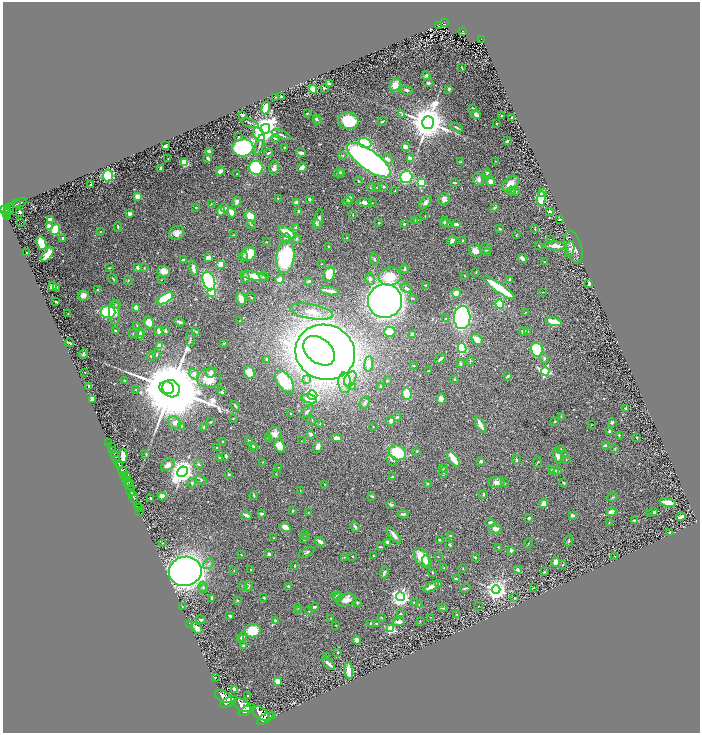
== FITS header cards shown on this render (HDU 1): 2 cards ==
NAXIS1  =                 1395
NAXIS2  =                 1461

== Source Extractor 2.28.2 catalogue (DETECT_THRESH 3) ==
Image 1395 x 1461 px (HDU 1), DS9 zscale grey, zoomed out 1/2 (1 PNG px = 2 x 2 image px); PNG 702 x 735 px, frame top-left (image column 2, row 1461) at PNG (3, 2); each listed source drawn as its Kron ellipse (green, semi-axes under 4 px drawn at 4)
Background 1.7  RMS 0.03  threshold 0.0902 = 3 sigma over >= 5 px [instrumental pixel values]
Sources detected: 566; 29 cannot appear on this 1/2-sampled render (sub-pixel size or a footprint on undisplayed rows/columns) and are neither listed nor drawn; of the other 537, the 500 brightest by FLUX_AUTO listed and drawn (37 fainter detections omitted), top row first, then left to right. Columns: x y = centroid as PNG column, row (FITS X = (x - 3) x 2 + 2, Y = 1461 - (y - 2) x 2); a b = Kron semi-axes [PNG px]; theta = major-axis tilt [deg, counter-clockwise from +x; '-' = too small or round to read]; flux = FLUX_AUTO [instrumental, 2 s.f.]
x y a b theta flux
444 23 3 2 - 180
439 26 2 1 - 3
463 31 4 2 - 160
481 40 4 2 - 120
462 68 3 1 - 3.9
426 75 4 4 - 8.9
428 83 5 4 - 11
329 84 4 2 - 9.2
395 85 6 5 - 67
324 88 2 2 - 13
313 89 4 4 - 160
449 89 3 3 - 19
406 90 7 4 -7 19
281 96 2 2 - 5.7
275 97 3 1 - 2.6
265 108 6 4 81 120
473 108 3 2 - 8.7
307 113 2 2 - 4.5
476 114 5 3 - 29
242 115 4 2 - 13
402 115 4 3 - 5.9
501 115 2 2 - 3.7
512 117 3 2 - 7.4
316 119 4 3 - 14
318 121 3 2 - 7.7
348 121 10 8 -16 210
382 121 5 2 - 6
428 122 6 6 - 20000
250 123 9 3 -20 10
496 124 2 2 - 3.9
457 128 6 2 -29 11
265 129 5 4 - 8900
259 134 7 5 -57 140
281 135 10 2 -21 13
239 137 3 2 - 4.1
275 138 4 3 - 9.8
507 141 2 2 - 9.6
365 143 6 5 - 220
259 145 11 3 73 15
165 146 4 2 - 15
284 147 2 2 - 4.6
406 147 4 3 - 32
243 148 10 8 8 880
209 151 4 3 - 18
268 153 4 2 - 10
301 153 5 3 - 20
343 156 3 3 - 5
208 158 3 2 - 14
410 158 3 2 - 22
168 159 2 1 - 2.3
387 159 6 3 -42 28
369 160 26 9 -36 3200
495 161 2 1 - 2.9
460 162 4 2 - 3.7
184 163 4 3 - 190
256 168 7 7 - 380
274 168 7 4 79 22
302 168 5 3 - 18
160 169 4 2 - 9.3
220 171 4 2 - 29
341 172 4 2 - 6.4
487 172 3 3 - 8.3
339 173 5 4 - 10
237 174 2 2 - 3.2
486 174 3 2 - 3.8
108 175 6 5 - 270
406 177 6 6 - 440
478 179 7 5 -74 22
358 181 4 2 - 4.2
454 182 4 2 - 6.9
491 182 5 4 - 40
421 183 4 4 - 240
510 184 9 6 44 69
91 185 2 2 - 5.7
371 187 5 4 - 8
376 187 3 2 - 2.9
383 187 3 2 - 6.9
395 191 3 2 - 5.8
511 191 4 4 - 17
515 191 4 3 - 13
542 193 3 3 - 20
137 196 4 4 - 46
541 198 7 4 89 280
278 199 4 2 - 3.3
309 199 3 3 - 7.7
349 199 5 4 - 22
444 199 6 5 - 31
237 201 5 4 - 20
347 202 4 3 - 6.1
364 202 7 4 -5 21
425 202 7 4 46 24
20 203 7 2 27 8.1
296 203 4 3 - 23
372 203 2 1 - 2.4
16 204 2 1 - 20
211 204 3 2 - 3.4
196 207 3 3 - 5.7
495 207 4 3 - 11
225 208 4 3 - 12
5 209 3 2 - 850
9 209 6 3 71 1000
8 210 2 2 - 420
221 211 5 3 - 67
299 211 4 3 - 11
550 211 3 2 - 17
20 212 2 2 - 15
231 212 5 4 - 61
7 213 4 2 - 600
130 214 4 3 - 16
353 215 2 2 - 2.6
7 216 4 2 - 430
250 216 6 4 -38 120
425 216 2 1 - 2.7
51 219 4 3 - 33
319 219 10 4 83 20
560 219 3 2 - 9.9
415 220 3 2 - 7.1
417 220 3 2 - 3.9
444 222 5 3 - 9.4
21 223 2 1 - 51
379 223 2 2 - 7.7
316 224 4 3 - 26
404 224 2 2 - 7.9
446 224 6 3 -5 9.9
456 224 4 3 - 25
251 225 5 2 - 5.1
49 226 4 3 - 56
118 227 5 2 - 7.1
296 228 3 2 - 7.3
500 229 4 2 - 5.1
535 229 4 2 - 5.4
55 230 5 4 - 220
100 232 4 3 - 4.4
287 232 9 4 -35 120
177 233 8 6 37 37
233 235 3 2 - 2.8
516 235 3 3 - 3.2
63 238 4 3 - 9.3
285 238 5 3 - 7.9
347 238 3 2 - 3.7
297 239 4 3 - 7.1
551 240 3 2 - 3.9
452 241 5 3 - 20
463 241 3 3 - 6.4
267 242 2 2 - 3.3
41 243 7 4 -67 190
539 245 3 2 - 5.4
329 246 3 2 - 4.2
555 246 11 4 -4 70
573 247 17 8 -72 52
485 249 6 5 - 16
570 249 8 4 81 18
475 251 6 6 - 40
488 252 4 3 - 4.6
27 253 3 3 - 7.4
249 254 7 6 - 99
47 255 9 3 53 120
243 256 5 4 - 9.9
285 257 16 9 83 620
208 258 4 3 - 33
522 258 4 3 - 33
183 259 4 3 - 6.4
374 259 6 3 -68 10
544 262 2 1 - 3.8
221 264 3 2 - 170
321 264 2 2 - 3.7
138 267 3 2 - 19
109 268 3 2 - 3.7
144 268 3 2 - 3.7
193 268 8 3 -79 30
405 269 4 3 - 9.1
163 271 6 5 - 40
476 272 4 2 - 4.2
329 275 8 5 66 86
254 276 14 4 -14 100
263 276 5 4 - 8.4
464 276 3 2 - 5
390 277 11 9 6 190
245 278 5 4 - 14
113 279 5 2 - 5.3
280 279 4 3 - 56
370 279 6 4 -74 20
509 279 4 3 - 6.9
128 280 4 3 - 6
161 280 3 2 - 2.5
209 281 9 6 -71 850
309 281 3 2 - 8.2
589 283 3 2 - 9.5
426 285 4 3 - 4.6
52 286 4 4 - 45
57 287 3 2 - 7
406 288 6 4 -25 18
499 288 20 3 -35 350
98 290 3 2 - 6.8
330 291 10 2 -9 38
543 292 3 2 - 2.3
212 293 3 3 - 220
456 293 5 4 - 45
83 295 5 5 - 25
251 297 5 2 - 4
165 298 9 4 33 260
412 298 4 2 - 6.3
241 299 7 4 -81 47
385 301 17 16 - 3500
56 302 3 2 - 8.6
116 304 5 3 - 7.5
500 304 5 3 - 200
136 307 3 3 - 38
108 312 7 6 - 280
114 312 12 5 -88 47
312 312 22 7 -10 83
525 312 2 2 - 3.5
68 314 2 1 - 3.7
462 317 11 8 87 1300
446 319 3 2 - 6.1
239 321 3 2 - 4.2
149 322 6 4 -65 65
180 322 5 2 - 18
553 322 8 4 -13 90
137 325 3 2 - 3
115 331 2 2 - 6.8
159 331 4 2 - 40
165 331 3 3 - 14
523 331 4 3 - 15
528 331 4 2 - 4.4
140 332 4 3 - 12
196 332 3 2 - 8.7
390 332 6 5 - 110
133 333 3 2 - 2.7
413 334 4 3 - 16
140 335 4 4 - 18
190 338 8 3 -87 9.2
477 339 6 4 -46 56
69 343 5 1 - 6.8
224 343 3 2 - 4.3
160 346 4 3 - 72
462 348 5 4 - 410
537 350 7 6 - 330
319 351 18 12 -39 4200
325 352 30 27 -20 8700
83 354 5 3 - 6.4
157 354 4 3 - 8.7
151 356 5 4 - 10
544 358 5 4 - 12
267 359 2 2 - 14
440 359 6 2 40 12
470 361 5 2 - 4.8
369 364 8 4 84 49
460 364 4 3 - 16
413 366 3 2 - 4.5
429 371 3 2 - 6.7
545 371 4 3 - 660
85 372 2 2 - 4.6
211 372 6 5 - 17
249 372 6 5 - 71
194 374 6 4 -55 31
508 376 4 2 - 6.9
209 378 12 9 3 110
350 379 8 5 60 30
455 379 3 2 - 4.7
306 380 4 3 - 13
125 381 3 2 - 5.4
387 381 4 2 - 4.1
285 382 13 7 -54 190
345 383 10 6 -86 57
89 386 3 2 - 8.6
352 386 4 3 - 5.5
381 387 4 3 - 10
167 388 7 6 - 10000
171 389 9 8 - 92000
136 390 3 2 - 2.8
222 392 4 3 - 38
407 394 6 4 -81 120
312 395 5 4 - 430
92 399 3 3 - 37
309 399 8 3 -13 52
441 399 5 4 - 39
365 403 6 4 68 13
235 406 5 3 - 6.7
626 409 3 3 - 21
307 412 8 3 45 11
291 414 2 2 - 4.3
561 416 4 3 - 4.6
397 417 4 3 - 8.9
233 418 2 2 - 3.7
312 420 3 2 - 2.6
391 421 5 3 - 19
555 421 3 2 - 5.4
210 422 2 2 - 4.7
612 422 3 3 - 11
174 423 7 6 - 24
320 424 2 1 - 3.9
480 425 9 3 -61 44
592 425 2 1 - 2.3
181 426 2 2 - 6.5
373 426 2 2 - 4.5
204 427 2 2 - 38
610 432 3 2 - 28
274 434 7 7 - 42
311 434 3 3 - 20
619 435 2 2 - 14
637 437 3 2 - 4
268 438 3 3 - 17
336 438 5 3 - 29
249 440 2 2 - 6.1
301 441 2 2 - 4.9
223 442 2 2 - 6.2
109 443 2 1 - 100
252 446 3 2 - 4.5
280 446 7 5 -68 93
318 446 6 4 76 30
605 446 4 3 - 17
111 447 3 2 - 320
254 447 3 3 - 10
216 448 2 2 - 5.2
561 449 3 2 - 3
615 449 4 2 - 4
113 451 3 2 - 510
417 451 3 2 - 5.8
397 453 9 7 -24 280
146 454 4 2 - 6.5
565 454 3 2 - 3.3
115 456 5 2 - 2600
123 456 7 3 -89 51
226 456 3 2 - 13
557 456 8 4 -77 26
220 458 3 2 - 6.4
453 459 9 3 -55 120
117 460 3 2 - 1200
391 460 6 3 -47 10
516 460 4 3 - 6.2
566 460 3 2 - 3
481 461 4 3 - 13
262 462 3 2 - 2.9
537 462 5 2 - 4.2
119 464 4 2 - 1800
199 464 4 3 - 6.9
168 465 7 5 36 42
120 466 4 2 - 3700
278 467 3 2 - 3
444 468 4 3 - 4.8
552 470 3 2 - 6.4
555 470 4 3 - 8.2
123 471 5 3 - 2400
557 471 4 3 - 6.3
183 472 5 4 - 5800
443 472 5 3 - 8.9
229 474 3 2 - 7.7
276 474 2 2 - 2.7
124 475 3 2 - 720
127 476 4 1 - 420
392 477 3 2 - 11
126 480 3 3 - 1400
201 480 6 3 -30 7.1
128 482 4 2 - 960
496 482 8 5 4 27
192 483 5 4 - 11
427 483 3 2 - 5.3
504 483 3 2 - 5.5
564 483 4 2 - 6.8
325 484 2 1 - 2.6
129 485 5 2 - 900
300 490 3 2 - 3
131 491 6 2 -66 3000
483 494 4 3 - 9
254 495 4 2 - 7.5
162 496 4 4 - 38
372 496 4 2 - 6.3
134 497 6 2 -69 3200
613 497 5 3 - 5.4
151 498 3 2 - 9.7
668 502 8 3 -12 68
543 503 5 4 - 38
391 504 5 3 - 10
137 506 2 1 - 71
140 508 3 1 - 180
139 511 2 1 - 29
293 511 3 2 - 5.4
612 512 5 3 - 67
654 512 3 2 - 18
308 513 4 2 - 4
261 514 3 3 - 15
403 514 6 3 -8 11
650 514 2 2 - 8.6
247 515 5 3 - 22
572 515 4 3 - 17
681 517 5 2 - 18
529 518 4 3 - 6.6
634 520 4 2 - 4.8
491 523 5 4 - 24
609 523 3 2 - 2.8
285 527 6 4 -32 53
355 527 5 3 - 11
495 529 7 4 -12 38
670 533 3 3 - 6.4
304 535 3 3 - 8.1
394 535 10 3 -50 31
451 536 3 3 - 15
307 537 3 3 - 11
274 538 3 2 - 4.1
304 539 4 3 - 6.1
439 540 3 2 - 5.4
569 541 5 3 - 8.2
320 542 5 3 - 35
387 542 3 3 - 20
162 543 2 1 - 3.8
528 543 5 1 - 2.9
449 545 4 2 - 5.6
380 547 4 2 - 7.3
498 547 2 2 - 3
511 550 4 4 - 15
306 552 9 3 29 11
269 554 3 3 - 18
241 555 2 2 - 4.7
373 555 2 2 - 5.2
615 556 3 2 - 3.2
344 557 3 2 - 2.4
353 557 3 2 - 2.8
422 557 10 6 -54 150
438 557 3 2 - 2.7
475 557 3 2 - 6.7
427 562 7 4 -67 24
556 562 5 3 - 32
209 564 6 4 36 14
563 565 3 2 - 5.8
295 566 2 2 - 5.1
444 568 2 2 - 4.3
463 569 2 2 - 3.2
518 569 3 2 - 16
234 570 2 2 - 3
250 570 2 2 - 2.6
185 571 16 14 10 4300
384 572 6 3 66 13
432 572 3 2 - 4.1
544 572 3 2 - 5.2
456 579 3 2 - 8
439 583 2 2 - 3.1
203 586 5 4 - 12
243 586 4 3 - 8.9
249 586 5 4 - 12
288 586 3 3 - 8.3
431 587 8 3 29 45
534 587 3 2 - 2.7
204 588 4 3 - 6.6
465 588 5 2 - 8.5
496 590 4 4 - 4400
336 596 5 3 - 28
400 597 4 4 - 2800
212 598 4 3 - 5.7
264 598 2 2 - 4.6
339 598 3 3 - 4.8
514 598 2 2 - 10
237 600 3 2 - 5.3
346 600 10 6 9 43
357 602 4 3 - 5.1
414 602 4 3 - 5.7
419 605 3 2 - 2.6
182 606 3 2 - 4.3
478 606 2 2 - 2.4
298 607 3 2 - 5.9
314 607 5 3 - 7.5
443 608 4 2 - 8.2
298 611 4 3 - 5.6
309 611 3 3 - 3.3
400 613 4 3 - 6.9
457 614 3 2 - 5.7
230 616 3 2 - 16
430 617 3 2 - 2.3
331 618 2 1 - 2.9
382 618 3 2 - 3.8
201 620 5 3 - 8.3
275 621 3 2 - 18
420 621 3 2 - 3
399 622 6 3 3 36
371 623 3 2 - 5.3
377 623 3 2 - 4
190 624 3 2 - 2.6
336 625 2 1 - 2.3
197 628 7 3 -50 37
391 629 3 3 - 490
253 631 8 7 - 140
243 637 5 4 - 12
240 638 3 3 - 8.1
357 640 4 3 - 40
244 646 3 3 - 22
337 652 3 3 - 4.5
326 656 2 2 - 2.6
329 664 8 2 -44 26
349 670 8 3 -82 85
215 678 2 1 - 3.6
277 681 3 2 - 160
234 689 4 2 - 26
248 695 2 1 - 4.1
223 697 9 5 -32 12000
228 702 9 4 29 11000
242 705 9 5 -33 12000
247 710 9 4 29 11000
260 713 9 5 -34 11000
273 716 2 1 - 66
265 719 9 4 31 10000
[37 fainter detections neither listed nor drawn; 29 sub-pixel or undisplayed-footprint detections neither listed nor drawn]